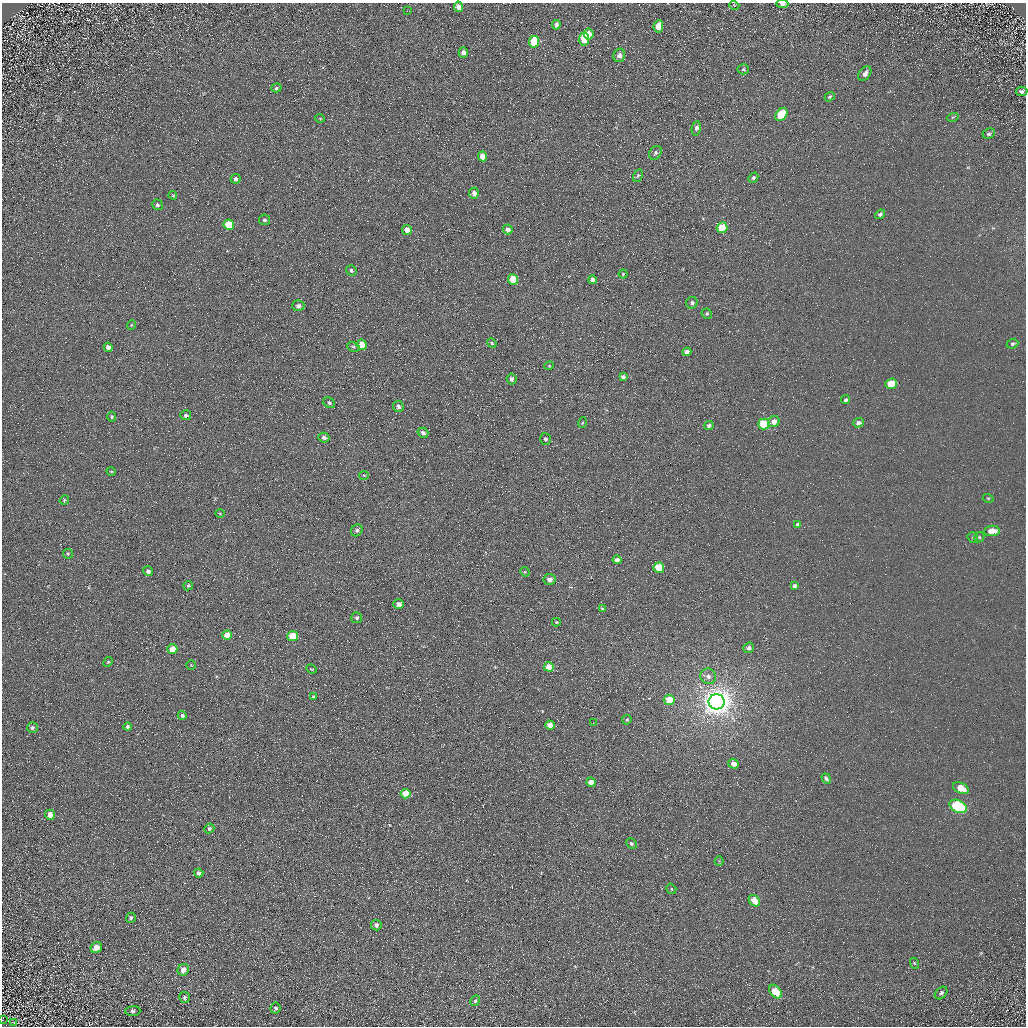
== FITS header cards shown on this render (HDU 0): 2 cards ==
NAXIS1  =                 1024 / Required FITS header
NAXIS2  =                 1024 / Required FITS header

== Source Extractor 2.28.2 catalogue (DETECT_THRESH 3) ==
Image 1024 x 1024 px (HDU 0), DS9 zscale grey, 1 PNG px = 1 image px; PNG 1028 x 1028 px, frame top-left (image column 1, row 1024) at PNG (2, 3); each listed source drawn as its Kron ellipse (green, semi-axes under 4 px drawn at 4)
Background 5.29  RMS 7.7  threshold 23.2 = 3 sigma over >= 5 px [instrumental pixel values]
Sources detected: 132; all 132 listed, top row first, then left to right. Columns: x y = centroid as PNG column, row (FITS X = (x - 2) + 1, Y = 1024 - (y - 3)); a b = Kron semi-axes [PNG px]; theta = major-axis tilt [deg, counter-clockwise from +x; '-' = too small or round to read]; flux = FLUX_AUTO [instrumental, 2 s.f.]
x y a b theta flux
782 4 6 3 -2 1900
734 5 5 3 - 420
458 7 5 4 - 2900
407 11 3 2 - 600
556 25 5 4 - 1800
658 26 6 4 81 5200
589 34 5 5 - 3500
584 39 6 5 - 16000
534 42 6 5 - 20000
463 52 5 4 - 1900
619 55 7 5 75 2300
743 69 6 5 - 740
865 74 8 5 53 2400
276 88 5 4 - 760
1022 91 5 4 - 1200
830 97 5 4 - 850
781 114 7 5 50 17000
953 117 6 3 18 560
320 118 5 3 - 420
696 128 7 4 79 1900
989 134 6 5 - 1000
655 153 7 5 55 1300
482 156 5 4 - 5100
638 175 6 4 62 800
753 178 5 4 - 1200
236 179 5 5 - 1200
474 193 5 5 - 2900
173 195 4 3 - 520
157 205 5 5 - 1200
880 214 5 4 - 1300
264 220 5 5 - 990
229 225 5 5 - 12000
722 228 5 5 - 17000
508 229 5 5 - 2800
407 230 5 4 - 4200
351 270 5 5 - 1000
623 274 4 4 - 770
513 279 5 5 - 12000
592 280 4 4 - 1800
692 303 6 5 - 1400
298 306 6 5 - 1700
707 314 5 5 - 960
131 325 5 3 - 440
492 343 5 4 - 720
1012 344 6 4 24 970
362 345 5 5 - 7800
108 347 4 4 - 2300
353 347 6 4 -20 820
687 352 4 4 - 3200
549 366 5 3 - 460
623 377 4 4 - 1200
512 379 5 5 - 1700
891 384 6 5 - 11000
846 400 5 4 - 1200
329 403 6 5 - 1100
398 406 6 5 - 1500
186 415 5 5 - 1200
111 417 5 4 - 720
774 422 6 5 - 3400
582 423 5 3 - 540
858 423 5 4 - 2000
764 424 6 5 - 22000
709 426 4 4 - 1400
423 433 5 4 - 1600
324 437 5 5 - 1600
545 439 6 5 - 1100
111 471 5 3 - 460
364 475 5 3 - 530
988 498 5 3 - 460
64 500 5 4 - 600
220 513 5 3 - 420
798 525 4 4 - 1500
357 530 6 5 - 1200
992 531 8 5 5 6300
973 537 6 5 - 700
979 537 5 5 - 750
68 554 5 5 - 610
617 560 4 4 - 2300
659 568 5 5 - 18000
148 571 5 5 - 1600
525 572 5 4 - 530
550 579 6 5 - 3200
188 586 5 4 - 830
794 586 4 4 - 1400
399 604 5 4 - 2500
602 608 4 3 - 550
357 618 5 5 - 950
556 622 4 3 - 550
227 635 5 4 - 5500
293 636 5 5 - 16000
749 648 5 5 - 1700
172 649 5 4 - 7600
108 662 5 4 - 550
191 665 4 4 - 520
549 667 5 4 - 5900
311 669 5 3 - 580
708 676 8 7 - 2400
313 697 3 3 - 790
669 700 5 5 - 12000
717 702 8 7 - 810000
182 715 4 4 - 1400
627 720 5 4 - 640
593 723 2 2 - 260
550 725 5 4 - 3900
128 727 4 4 - 1100
32 728 5 5 - 1200
733 764 5 4 - 3900
826 778 5 4 - 1300
591 782 4 4 - 5100
961 788 8 5 -27 7200
406 794 5 4 - 13000
958 806 9 6 -27 60000
50 815 5 5 - 3300
209 828 5 4 - 1200
632 844 6 5 - 1200
719 861 4 4 - 550
199 873 4 4 - 2300
671 889 5 4 - 860
754 901 6 5 - 7300
131 918 5 5 - 1000
376 925 5 5 - 2500
96 948 6 5 - 3500
914 963 5 3 - 510
183 970 6 5 - 3900
775 992 8 5 -52 12000
941 993 7 5 46 1300
185 997 5 5 - 1100
475 1001 5 4 - 690
275 1008 5 5 - 1100
133 1011 7 5 2 1100
2 1020 2 2 - 550
13 1022 3 2 - 230
At the frame edge (FLAGS 8, measured only in part): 2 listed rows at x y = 782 4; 2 1020